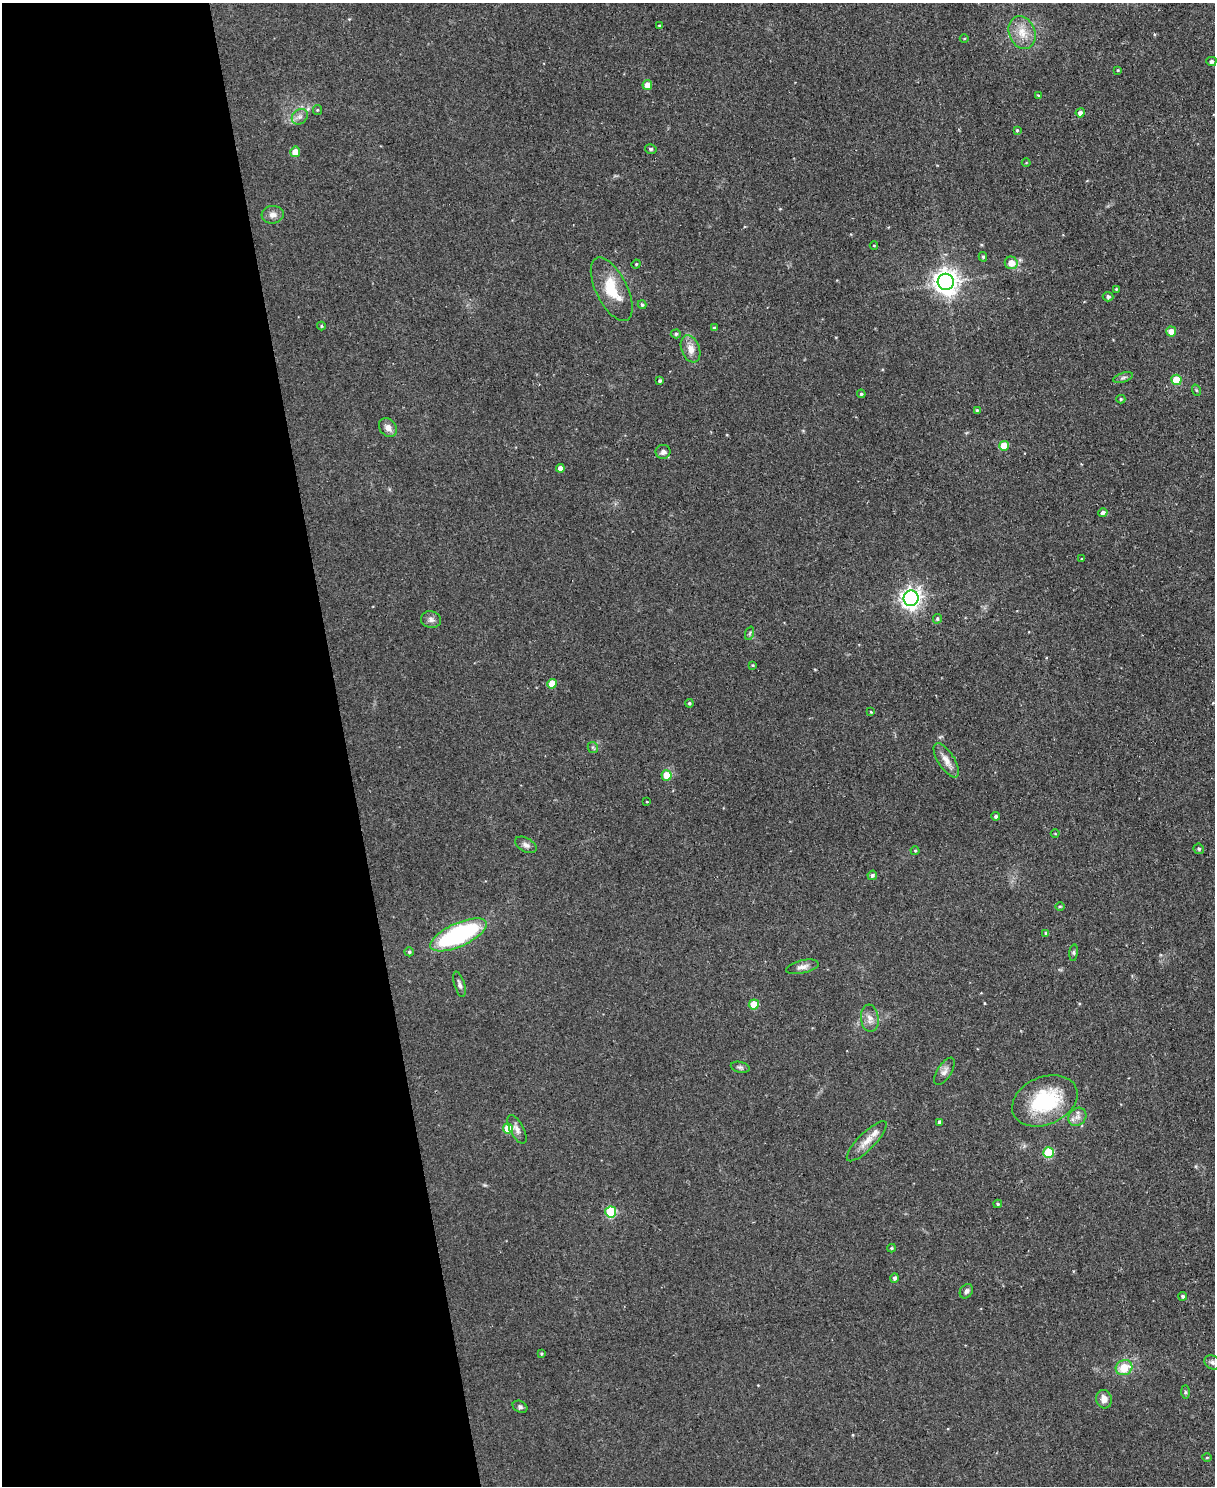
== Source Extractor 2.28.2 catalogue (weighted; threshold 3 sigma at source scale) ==
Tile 5 of 4 x 3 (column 1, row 2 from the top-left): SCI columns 4-1216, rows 1621-3104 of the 4855 x 4839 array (HDU 1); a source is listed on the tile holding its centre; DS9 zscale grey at full resolution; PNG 1217 x 1488 px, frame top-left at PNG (2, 3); each listed source drawn as its Kron ellipse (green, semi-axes under 4 px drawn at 4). Shown black and unused: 28% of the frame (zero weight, under 2 of 3 exposures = <1% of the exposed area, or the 3 px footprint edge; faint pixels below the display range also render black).
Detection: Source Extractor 2.28.2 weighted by HDU 2 'WHT'; one run over the whole footprint, this tile lists its part. Background 0.0935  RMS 0.0096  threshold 0.0434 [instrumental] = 3 sigma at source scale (4.5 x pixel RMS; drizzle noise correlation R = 1.50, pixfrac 1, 0.05/0.05 arcsec/px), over >= 5 px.
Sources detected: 93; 2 inside a brighter listed object's ellipse — not listed separately; the other 91 listed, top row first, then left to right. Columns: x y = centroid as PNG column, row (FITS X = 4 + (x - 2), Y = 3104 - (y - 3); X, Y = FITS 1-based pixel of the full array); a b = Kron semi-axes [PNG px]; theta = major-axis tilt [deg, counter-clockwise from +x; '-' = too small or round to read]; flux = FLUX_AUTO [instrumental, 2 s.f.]
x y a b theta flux
659 26 3 3 - 1
1022 32 17 13 -69 14
964 39 4 3 - 0.92
1211 61 5 4 - 2.7
1118 70 4 3 - 0.74
647 85 5 5 - 9.8
1038 95 4 3 - 0.86
317 110 5 4 - 1
1080 113 4 4 - 4.1
300 117 8 7 - 3.7
1017 130 3 3 - 1.1
651 149 6 4 -14 1.6
295 152 5 5 - 11
1026 163 4 3 - 0.78
273 215 11 9 5 5.5
874 245 4 3 - 0.81
983 257 5 4 - 1.6
1011 263 6 6 - 10
636 264 4 4 - 0.95
946 282 8 8 - 920
612 289 34 15 -63 29
1116 289 4 4 - 0.89
1108 297 5 5 - 2.5
642 305 4 4 - 1.6
321 326 4 4 - 1.1
714 328 4 4 - 1.3
1171 332 5 5 - 9.5
676 334 5 4 - 1.5
691 349 14 9 -70 8.6
1123 378 10 4 18 2.4
1176 380 5 5 - 19
660 381 3 3 - 1.8
1196 390 6 3 -71 1
861 394 4 4 - 1.6
1121 399 4 4 - 1.3
977 410 4 4 - 1.1
388 428 10 8 -50 5.9
1004 446 5 5 - 17
663 452 7 7 - 3.6
560 468 4 4 - 5.3
1103 513 4 4 - 3.1
1082 559 3 2 - 0.99
911 598 8 7 - 530
937 619 5 4 - 1.6
431 620 10 8 -13 3.9
750 633 7 4 71 1.6
753 665 4 3 - 0.96
552 684 5 5 - 16
689 703 4 4 - 1.6
871 712 4 3 - 0.81
593 747 5 5 - 1.5
946 760 19 8 -57 8.6
667 775 5 5 - 18
647 802 2 2 - 0.94
996 816 4 4 - 2.1
1055 834 4 3 - 0.74
526 845 12 7 -28 4.1
1199 849 5 5 - 1.8
915 851 4 4 - 1.1
872 875 5 4 - 2.4
1060 906 5 3 - 1
1046 933 4 3 - 2.2
459 935 30 11 25 140
409 952 4 4 - 1.5
1074 953 8 4 82 1.7
802 967 17 6 13 5.2
459 984 13 5 -73 3.2
754 1004 5 5 - 25
870 1018 14 9 -83 6.6
740 1067 9 5 -13 2.4
944 1071 15 7 57 4.9
1045 1101 34 24 24 72
1077 1117 10 8 45 5.4
939 1122 4 3 - 2.8
508 1129 5 5 - 23
517 1129 15 7 -62 5
867 1141 27 8 45 11
1048 1153 5 5 - 47
998 1204 4 4 - 1.2
611 1212 5 5 - 59
891 1248 4 4 - 1.1
895 1278 4 4 - 2.4
966 1291 8 6 55 2.9
1183 1296 4 4 - 1.9
542 1354 3 3 - 0.97
1212 1362 8 6 -28 2.8
1124 1368 8 7 - 20
1185 1392 7 4 -89 1.7
1104 1399 9 8 - 7.1
520 1407 8 5 -29 2.3
1207 1458 5 3 - 0.88